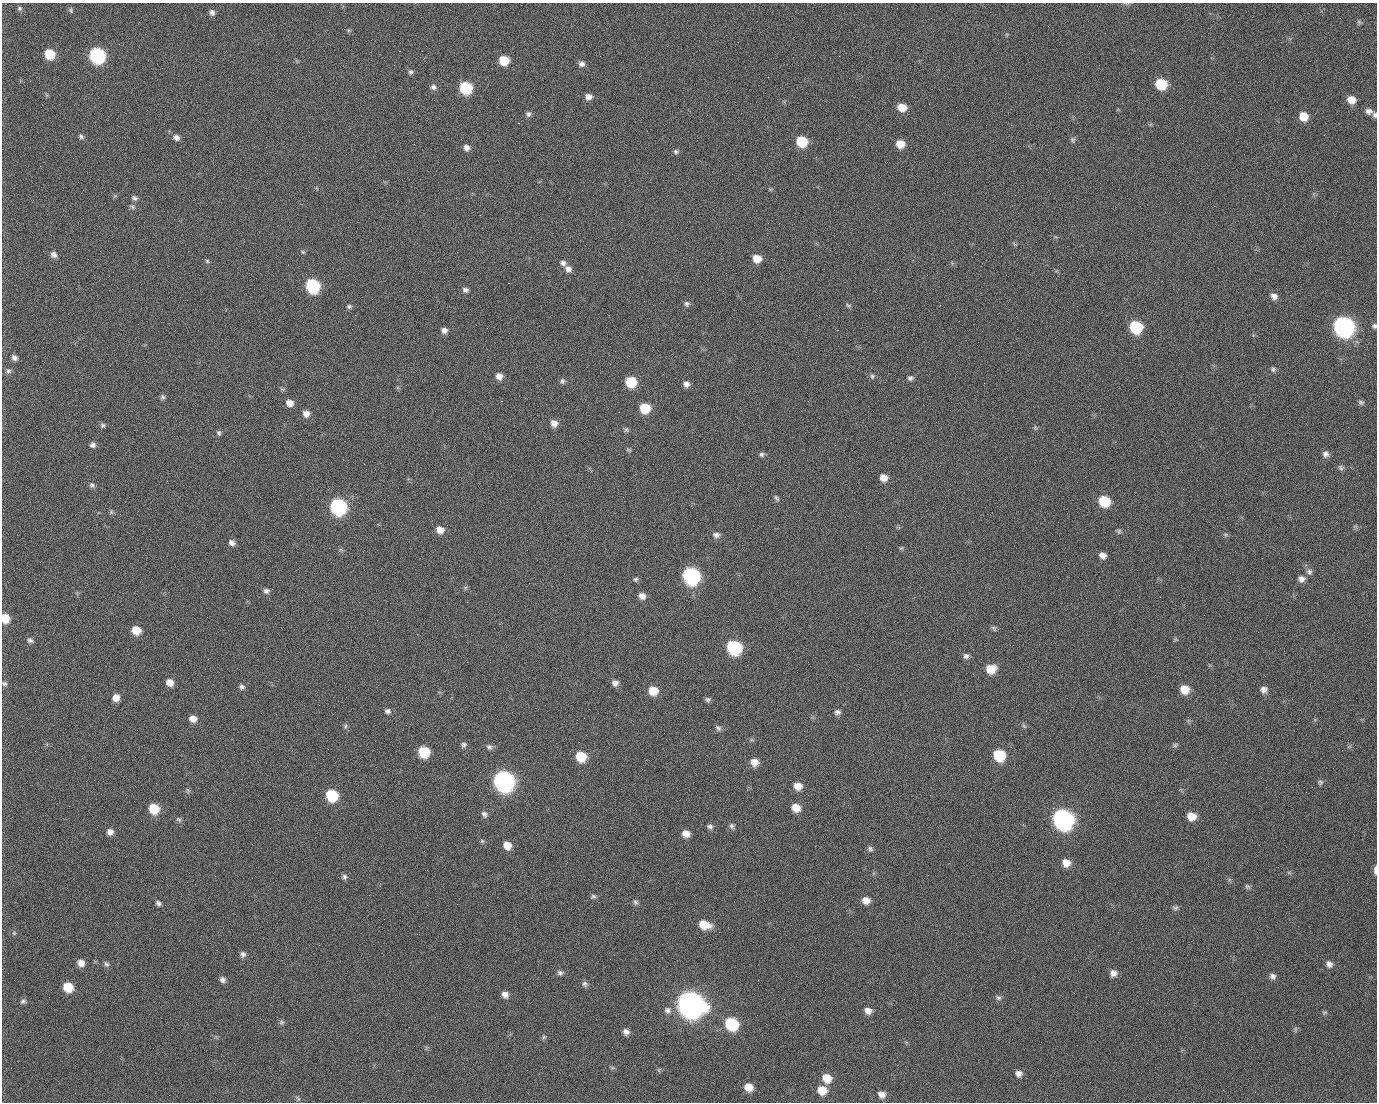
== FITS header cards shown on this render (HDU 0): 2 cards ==
NAXIS1  =                 1375 / length of data axis 1
NAXIS2  =                 1100 / length of data axis 2

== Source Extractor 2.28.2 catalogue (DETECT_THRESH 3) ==
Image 1375 x 1100 px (HDU 0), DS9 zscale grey, 1 PNG px = 1 image px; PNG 1379 x 1104 px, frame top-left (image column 1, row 1100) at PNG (2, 3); no overlay
Background 1510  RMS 32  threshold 96.1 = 3 sigma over >= 5 px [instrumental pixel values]
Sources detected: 219; all 219 listed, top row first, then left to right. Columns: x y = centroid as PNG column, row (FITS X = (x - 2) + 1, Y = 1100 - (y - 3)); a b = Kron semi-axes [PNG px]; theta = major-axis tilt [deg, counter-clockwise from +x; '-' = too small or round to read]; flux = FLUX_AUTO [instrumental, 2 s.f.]
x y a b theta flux
19 8 6 6 - 4.2e+03
71 12 4 3 - 6.3e+03
212 12 8 7 - 7.9e+03
990 12 3 2 - 1.6e+03
1359 22 6 6 - 4.1e+03
399 51 2 2 - 2.4e+04
49 54 8 7 - 7.1e+04
97 56 9 8 - 4.8e+05
839 56 2 2 - 1.1e+03
504 60 8 7 - 5.6e+04
581 64 8 7 - 8.5e+03
411 72 6 6 - 4.8e+03
1161 84 8 7 - 1.0e+05
433 87 8 7 - 7.6e+03
465 88 8 8 - 1.7e+05
588 97 8 7 - 1.3e+04
498 99 2 2 - 1.4e+03
434 100 2 2 - 4.7e+03
1351 100 9 7 -19 2.5e+04
902 107 8 7 - 3.4e+04
1369 111 9 7 -9 1.1e+04
528 114 7 7 - 6.6e+03
1375 115 7 6 - 5.9e+03
1303 116 8 8 - 3.4e+04
518 123 2 2 - 3.7e+04
81 136 8 6 -53 5.7e+03
176 138 9 7 -30 1.0e+04
1073 140 8 6 -66 4.8e+03
801 142 8 7 - 8.8e+04
900 144 8 7 - 3.0e+04
466 148 7 6 - 9.8e+03
676 152 7 6 - 5.0e+03
1015 195 2 2 - 7.2e+03
134 198 8 6 -31 6.3e+03
132 207 8 5 -37 4.6e+03
480 215 2 2 - 9.8e+02
1015 244 8 4 -33 3.2e+03
303 252 5 4 - 2.8e+03
54 254 8 7 - 9.6e+03
757 258 8 7 - 2.9e+04
207 261 6 5 - 3.3e+03
563 263 8 7 - 8.2e+03
568 269 9 8 - 1.1e+04
508 283 2 2 - 5.7e+04
312 286 8 8 - 3.0e+05
465 290 8 6 -16 7.1e+03
1083 291 2 2 - 4.0e+03
1290 295 2 2 - 2.5e+03
1274 296 8 7 - 1.1e+04
687 304 8 7 - 6.1e+03
848 305 8 5 -19 4.0e+03
349 307 7 6 - 4.6e+03
355 315 2 2 - 1.3e+03
59 322 2 2 - 1.4e+03
1287 324 3 2 - 1.6e+03
1374 326 6 6 - 4.7e+03
1136 327 9 8 - 1.7e+05
1343 327 10 9 - 1.4e+06
444 330 7 6 - 9.5e+03
14 358 7 6 - 8.3e+03
1273 369 7 7 - 5.5e+03
8 371 7 7 - 6.1e+03
499 376 7 7 - 1.5e+04
872 376 7 6 - 4.9e+03
910 378 7 6 - 5.9e+03
562 381 8 6 -76 5.8e+03
631 382 8 7 - 8.8e+04
984 383 2 2 - 1.6e+04
686 384 7 7 - 1.1e+04
97 391 2 2 - 1.2e+03
163 397 7 6 - 5.1e+03
501 401 3 2 - 5.9e+04
1361 402 8 6 -17 5.2e+03
290 403 7 6 - 1.7e+04
645 408 8 8 - 6.7e+04
619 412 2 2 - 9.6e+02
306 414 8 7 - 1.4e+04
554 423 8 7 - 1.5e+04
103 425 7 6 - 4.6e+03
1035 427 6 5 - 3.3e+03
626 430 6 6 - 4.4e+03
219 433 7 6 - 4.9e+03
534 433 2 2 - 8.3e+02
93 445 7 7 - 7.4e+03
629 450 7 4 -18 3.1e+03
762 454 7 6 - 5.5e+03
1326 454 8 7 - 9.7e+03
1341 467 8 6 -42 5.5e+03
883 478 8 7 - 2.0e+04
92 485 8 7 - 5.9e+03
623 497 2 2 - 3.5e+03
776 498 9 5 -53 4.9e+03
1104 501 9 8 - 8.5e+04
338 507 9 8 - 5.4e+05
111 512 7 5 -84 3.9e+03
1355 526 7 4 18 3.2e+03
440 530 8 7 - 2.1e+04
1119 531 7 6 - 4.4e+03
1225 534 7 3 -19 3.4e+03
716 535 9 7 -3 9.2e+03
232 543 8 7 - 9.8e+03
901 548 6 5 - 3.3e+03
341 550 6 4 -1 3.3e+03
1102 555 7 6 - 1.3e+04
655 557 2 2 - 1.1e+03
1309 572 9 8 - 8.0e+03
691 576 9 9 - 6.3e+05
636 579 7 6 - 4.3e+03
1301 579 8 8 - 1.1e+04
266 591 7 7 - 7.4e+03
642 596 8 7 - 1.3e+04
5 618 8 7 - 4.1e+04
27 619 2 2 - 2.0e+03
377 620 2 2 - 1.3e+04
994 628 8 6 -44 5.1e+03
136 630 8 7 - 3.8e+04
30 640 8 6 -19 6.7e+03
1176 640 6 4 -19 2.8e+03
414 641 2 2 - 1.0e+03
734 647 9 8 - 3.0e+05
966 656 7 7 - 7.1e+03
991 669 9 8 - 4.5e+04
170 682 7 6 - 1.8e+04
4 683 7 6 - 5.3e+03
615 683 7 7 - 1.1e+04
242 687 7 6 - 6.3e+03
1185 689 9 8 - 3.6e+04
1264 690 9 8 - 1.1e+04
653 691 8 8 - 4.1e+04
116 697 7 7 - 1.9e+04
708 700 6 5 - 5.4e+03
387 711 8 7 - 6.6e+03
837 712 8 7 - 7.3e+03
193 718 8 7 - 1.9e+04
345 726 7 5 70 4.0e+03
1024 726 8 4 -54 3.6e+03
718 728 9 6 -45 6.3e+03
752 740 6 4 -18 3.1e+03
463 745 8 6 54 5.9e+03
1175 745 8 6 26 4.6e+03
489 747 8 7 - 6.8e+03
424 752 8 8 - 9.2e+04
934 753 3 2 - 1.8e+03
999 755 9 8 - 1.1e+05
581 756 8 8 - 6.8e+04
754 762 8 8 - 2.0e+04
504 781 10 9 - 1.4e+06
1320 782 8 7 - 5.1e+03
798 786 8 8 - 2.3e+04
188 791 7 5 -72 3.9e+03
101 794 2 2 - 2.8e+03
332 795 8 8 - 1.3e+05
930 795 2 2 - 8.7e+03
69 806 2 2 - 8.6e+02
154 808 8 7 - 6.8e+04
796 808 9 8 - 2.8e+04
1053 808 2 2 - 1.8e+04
484 814 8 6 -50 7.5e+03
1191 816 8 7 - 2.9e+04
179 819 8 6 -35 4.9e+03
1063 819 10 9 - 1.4e+06
710 826 7 6 - 6.4e+03
732 826 7 7 - 6.6e+03
110 832 7 7 - 1.2e+04
686 834 8 7 - 1.9e+04
482 841 5 5 - 3.3e+03
507 845 8 7 - 2.5e+04
870 849 7 6 - 5.5e+03
1066 863 9 8 - 2.2e+04
1375 870 9 3 89 9.3e+03
1289 873 6 4 -19 3.0e+03
215 876 2 2 - 9.0e+02
345 877 7 6 - 5.9e+03
1247 887 8 5 -38 4.4e+03
593 896 7 5 11 4.6e+03
866 900 9 8 - 1.8e+04
635 902 8 6 -57 5.7e+03
158 903 7 6 - 5.6e+03
457 904 2 2 - 1.7e+03
1175 908 8 6 8 5.1e+03
704 925 12 8 -14 4.1e+04
1118 932 3 2 - 3.3e+03
14 933 6 5 - 3.2e+03
243 954 8 7 - 7.7e+03
610 959 2 2 - 2.8e+03
81 963 7 7 - 1.6e+04
106 964 8 6 -47 5.2e+03
1329 964 8 7 - 1.0e+04
560 973 8 6 4 6.3e+03
1113 973 8 7 - 1.2e+04
1272 976 8 7 - 8.3e+03
222 980 8 7 - 8.6e+03
758 980 2 2 - 2.1e+03
585 984 8 7 - 6.4e+03
68 987 8 7 - 5.5e+04
505 995 8 7 - 1.2e+04
998 998 8 7 - 6.0e+03
23 1001 8 6 39 5.5e+03
690 1004 12 11 - 3.3e+06
667 1010 10 9 - 1.0e+04
868 1011 9 8 - 1.4e+04
1324 1013 8 5 6 3.6e+03
757 1015 2 2 - 1.2e+03
282 1022 7 7 - 4.5e+03
731 1024 9 8 - 1.8e+05
1295 1029 7 4 90 3.6e+03
626 1032 7 6 - 1.0e+04
1136 1035 2 2 - 1.1e+03
544 1037 6 5 - 3.9e+03
612 1068 6 4 -1 3.4e+03
659 1070 6 4 -72 3.2e+03
1019 1074 8 7 - 1.1e+04
827 1078 9 8 - 3.4e+04
748 1087 9 8 - 2.8e+04
822 1090 9 8 - 3.5e+04
1255 1092 2 2 - 1.1e+03
882 1094 8 7 - 1.3e+04
169 1095 2 2 - 6.0e+03
298 1098 7 5 -61 4.3e+03
At the frame edge (FLAGS 8, measured only in part): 5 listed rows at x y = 1375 115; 1374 326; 5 618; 4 683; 1375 870